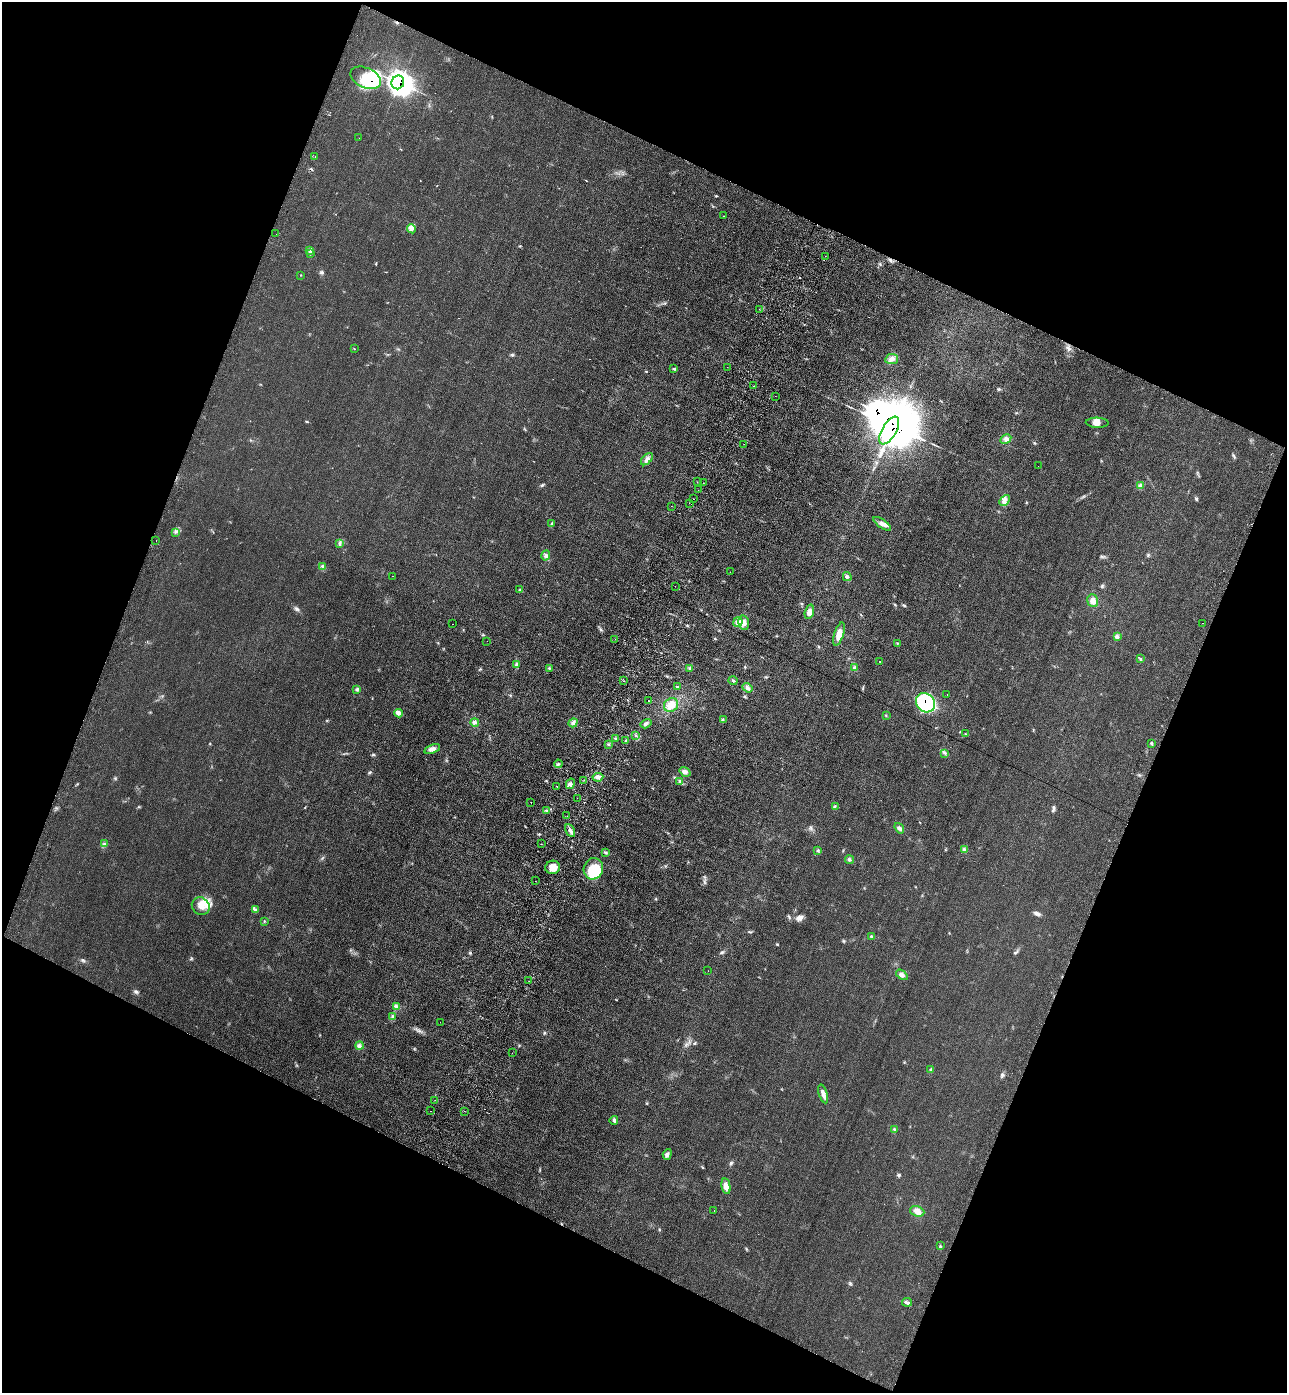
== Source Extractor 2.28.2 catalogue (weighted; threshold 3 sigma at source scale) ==
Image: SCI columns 374-5513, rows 52-5613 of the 5755 x 5659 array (HDU 1 of 3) = the unmasked area's bounding box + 8 px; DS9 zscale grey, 4 x 4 block average (1 PNG px = mean of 4 x 4 image px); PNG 1289 x 1395 px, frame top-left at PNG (2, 2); each listed source drawn as its Kron ellipse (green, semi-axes under 4 px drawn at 4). Shown black and unused: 43% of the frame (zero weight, under 3 of 4 exposures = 6% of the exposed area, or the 3 px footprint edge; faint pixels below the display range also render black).
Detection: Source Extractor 2.28.2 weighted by HDU 2 'WHT'. Background 0.0206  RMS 0.0051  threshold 0.0231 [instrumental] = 3 sigma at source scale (4.5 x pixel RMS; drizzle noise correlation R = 1.50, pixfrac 1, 0.05/0.05 arcsec/px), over >= 5 px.
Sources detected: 164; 13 inside a brighter object's white glare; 10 cosmic-ray / hot-pixel residue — neither listed nor drawn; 3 coinciding with a brighter row at this scale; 6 inside a brighter listed object's ellipse — not listed separately; the other 132 listed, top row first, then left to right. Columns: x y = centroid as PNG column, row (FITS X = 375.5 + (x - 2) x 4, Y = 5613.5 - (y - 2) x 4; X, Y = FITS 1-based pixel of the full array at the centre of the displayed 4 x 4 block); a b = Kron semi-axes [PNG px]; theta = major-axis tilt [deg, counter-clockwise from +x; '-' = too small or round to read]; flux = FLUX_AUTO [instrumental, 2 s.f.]
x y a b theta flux
366 78 16 10 -24 66
398 82 7 6 - 1200
359 138 2 2 - 0.55
315 156 2 2 - 0.93
723 216 2 2 - 0.79
411 229 5 2 - 6.6
276 234 2 2 - 0.76
310 250 3 2 - 4.2
310 253 3 2 - 3.4
825 256 2 2 - 1.3
300 275 2 2 - 1.2
759 309 2 2 - 0.46
354 349 2 2 - 1.2
892 359 6 5 - 14
727 367 2 2 - 0.47
674 369 3 2 - 2.5
754 386 2 2 - 1
775 396 2 2 - 1.5
1097 423 11 5 -2 18
889 430 15 7 59 8900
1006 439 6 3 29 8.6
744 444 2 2 - 0.75
647 459 7 4 46 12
1038 466 2 2 - 0.88
697 482 2 2 - 0.8
703 483 2 2 - 4.8
1141 486 3 2 - 2.6
698 490 2 2 - 0.69
694 499 2 2 - 1.3
1005 500 6 4 46 13
689 503 2 2 - 2.2
671 506 2 2 - 0.64
552 523 2 2 - 2.6
882 524 10 4 -35 14
175 532 2 2 - 1.6
156 541 2 2 - 2.4
339 543 2 2 - 2.1
546 555 5 3 - 8
323 567 4 2 - 4.7
730 572 2 2 - 2.5
393 576 2 2 - 3.4
847 577 4 2 - 5.4
675 586 2 2 - 0.69
520 590 2 2 - 1.9
1093 601 6 5 - 15
809 612 7 4 73 15
738 622 5 4 - 12
744 623 7 5 -79 17
1203 623 2 2 - 1.8
452 624 2 2 - 1.5
839 634 12 4 72 24
1117 636 4 2 - 4.2
615 639 2 2 - 18
487 641 2 2 - 0.86
897 643 2 2 - 1.4
1141 659 2 2 - 1.2
879 661 2 2 - 3.7
516 664 3 2 - 3.7
549 668 2 2 - 1.5
690 668 3 2 - 3.6
854 668 3 2 - 3.6
624 681 2 2 - 1.2
733 681 4 2 - 4
677 687 2 2 - 1.9
747 688 5 4 - 9
357 690 4 2 - 3.9
947 695 2 2 - 1.9
648 701 2 2 - 3.5
925 703 10 9 - 290
671 705 7 6 - 23
399 713 4 3 - 7.9
886 715 2 2 - 1.2
723 720 3 2 - 2.5
475 722 4 3 - 7.3
573 723 5 4 - 8.5
646 724 6 3 32 6.4
965 734 2 2 - 1
635 735 2 2 - 1.3
616 738 3 2 - 1.5
626 740 3 2 - 3.4
1152 743 3 2 - 2.5
608 744 2 2 - 2.7
432 749 8 3 19 13
945 753 4 2 - 2.3
558 764 4 2 - 1.9
685 772 6 4 -34 11
598 777 5 4 - 10
584 780 2 2 - 1.7
680 782 3 3 - 4.4
570 784 5 4 - 8.7
557 786 2 2 - 3.6
577 798 2 2 - 0.57
531 802 2 2 - 2.5
835 807 2 2 - 1.3
547 810 2 2 - 2.5
567 816 2 2 - 1.5
899 828 6 2 -54 6.1
570 831 7 3 -64 10
104 844 2 2 - 2.2
541 844 2 2 - 0.52
964 850 4 2 - 5
818 851 2 2 - 2.2
605 852 3 2 - 2.5
850 860 4 2 - 2.9
553 867 7 6 - 34
593 869 11 9 71 75
535 881 2 2 - 0.96
201 906 9 8 - 31
256 910 4 2 - 4.3
264 921 2 2 - 1.1
871 936 3 2 - 2.2
708 971 2 2 - 0.45
902 975 6 4 -37 10
529 981 2 2 - 1.7
396 1006 4 2 - 5.8
393 1017 4 2 - 4
440 1022 2 2 - 0.47
359 1045 4 3 - 6.3
512 1053 2 2 - 1.2
931 1070 3 2 - 3.3
823 1094 10 3 -73 16
435 1100 2 2 - 0.56
430 1111 2 2 - 6.8
464 1111 2 2 - 0.49
614 1120 4 2 - 5.4
894 1130 3 2 - 1.6
667 1154 5 3 - 7.3
726 1186 8 4 -80 19
714 1211 2 2 - 0.51
917 1211 7 5 -18 16
940 1246 3 2 - 2.1
907 1302 5 2 - 4.8
Overlapping masked pixels (flux is a lower limit): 4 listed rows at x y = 366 78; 398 82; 889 430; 925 703
Diffuse or blended objects may show on this block-average render without a row.